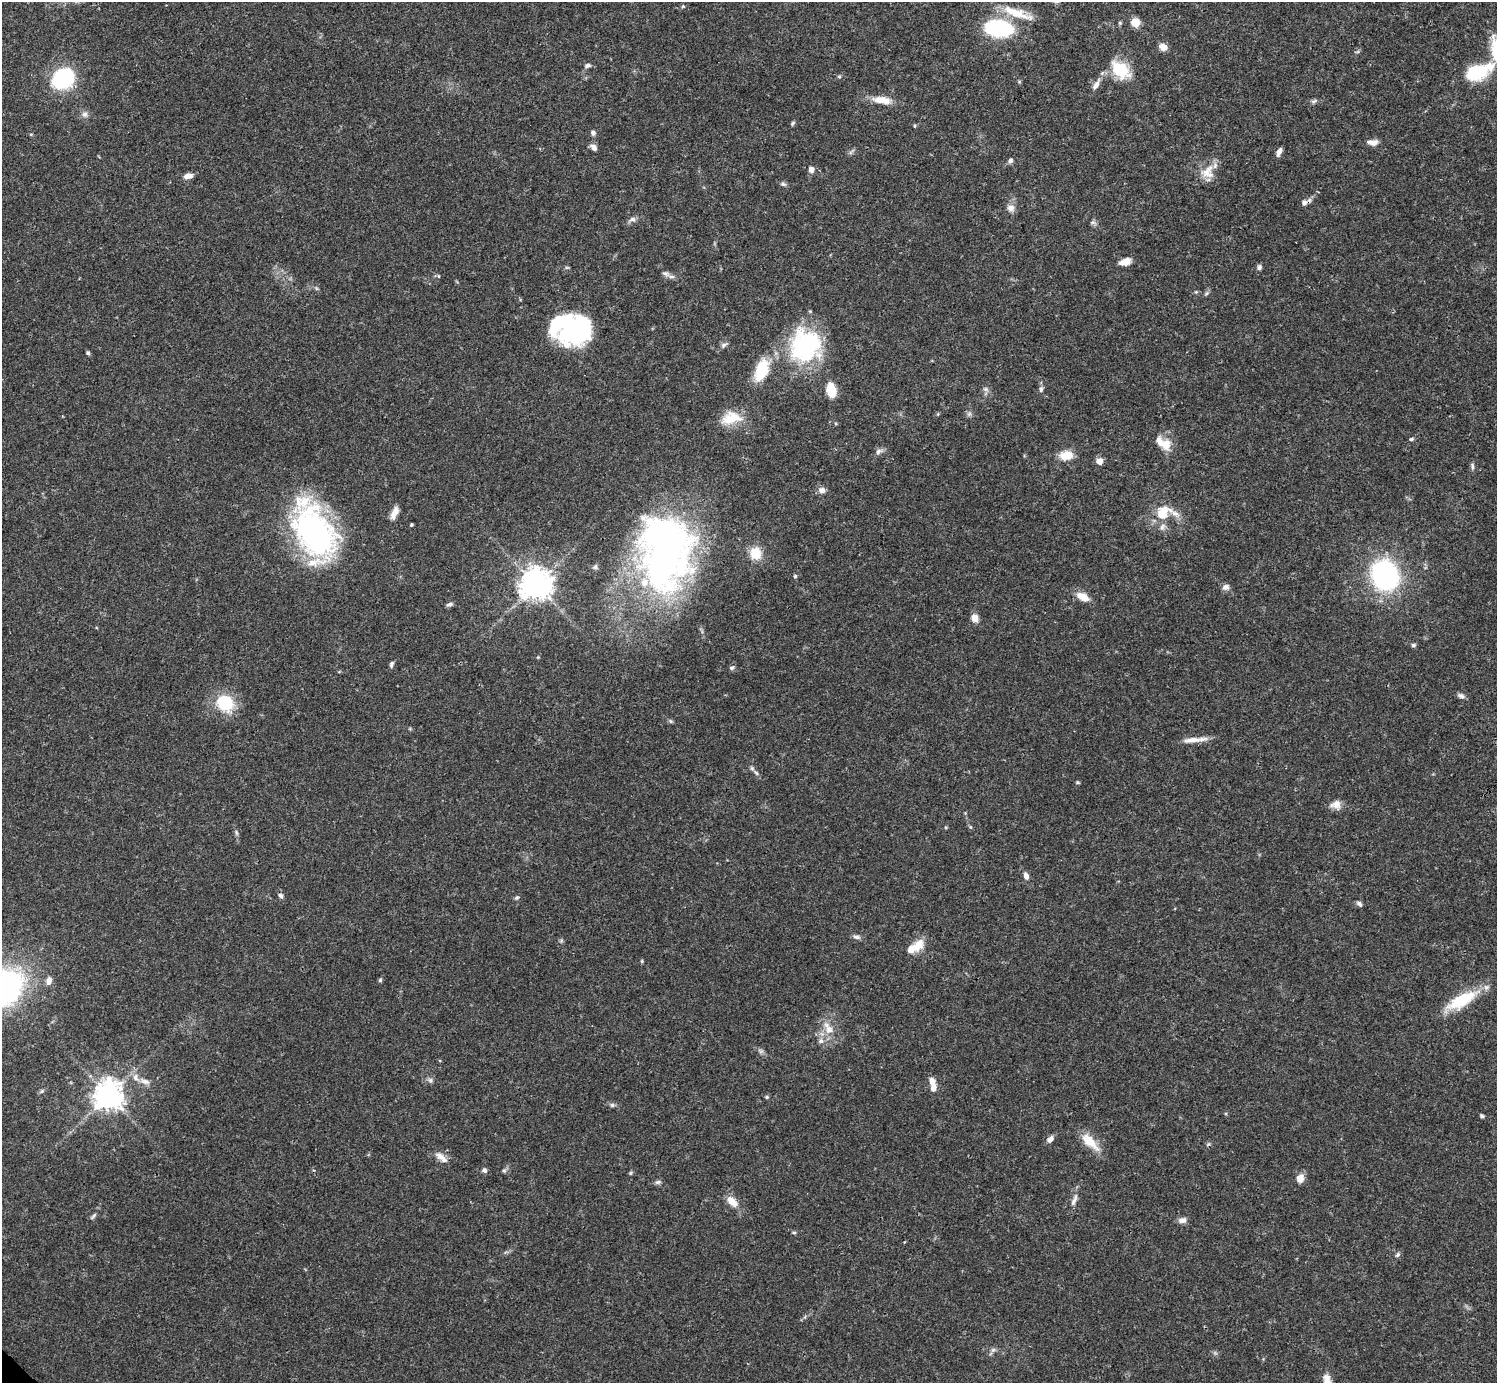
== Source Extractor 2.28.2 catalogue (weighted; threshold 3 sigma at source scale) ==
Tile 10 of 4 x 4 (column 2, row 3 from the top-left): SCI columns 1496-2990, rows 1540-2920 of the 5982 x 5981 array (HDU 1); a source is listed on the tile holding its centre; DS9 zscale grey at full resolution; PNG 1499 x 1385 px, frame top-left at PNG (2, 2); no overlay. Shown black and unused: <1% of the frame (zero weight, under 3 of 4 exposures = <1% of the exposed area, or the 3 px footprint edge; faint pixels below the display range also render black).
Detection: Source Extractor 2.28.2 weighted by HDU 2 'WHT'; one run over the whole footprint, this tile lists its part. Background 0.0408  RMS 0.0027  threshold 0.012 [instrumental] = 3 sigma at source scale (4.5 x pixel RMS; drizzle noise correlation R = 1.50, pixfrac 1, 0.05/0.05 arcsec/px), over >= 5 px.
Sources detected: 132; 2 too faint to see at this stretch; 5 inside a brighter object's white glare — not listed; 9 inside a brighter listed object's ellipse — not listed separately; the other 116 listed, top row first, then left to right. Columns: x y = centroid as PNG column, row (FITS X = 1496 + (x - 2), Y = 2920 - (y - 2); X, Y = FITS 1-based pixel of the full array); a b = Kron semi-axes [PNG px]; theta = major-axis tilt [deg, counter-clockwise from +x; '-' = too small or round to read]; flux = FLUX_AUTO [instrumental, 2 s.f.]
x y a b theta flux
683 6 4 4 - 0.42
1017 13 44 11 -19 6.8
1135 22 7 7 - 4.3
1120 23 5 5 - 0.37
999 28 20 12 -7 36
1163 47 9 7 -31 1.9
587 65 8 6 9 0.76
1120 69 27 17 -41 9
1477 72 29 16 18 13
839 76 5 4 - 0.38
64 78 16 12 42 35
1096 84 15 7 58 1.8
882 100 27 9 -7 4
1314 101 9 5 26 0.64
84 114 9 7 15 1
793 123 7 4 50 0.41
593 133 6 6 - 0.7
1373 142 13 7 -2 1.9
593 147 9 6 -42 1.1
1279 152 10 5 66 1.4
1010 161 8 5 65 0.71
811 169 8 7 - 1.1
1208 172 21 19 42 4.6
188 176 10 6 11 1.8
783 184 8 5 -10 0.63
1304 202 11 7 20 1.1
1011 208 11 10 - 1.6
632 219 9 7 -9 0.99
1093 222 9 5 0 0.66
1125 262 14 8 18 2.3
1259 267 7 5 86 0.74
665 273 12 6 -21 0.95
438 276 5 3 - 0.24
1196 292 6 3 -17 0.33
1206 293 7 4 45 0.49
583 329 27 17 -85 18
724 345 10 6 32 0.83
805 346 36 34 74 33
88 353 5 5 - 0.45
761 370 30 15 69 9
986 389 7 6 - 0.67
1041 389 8 6 86 0.77
831 390 13 8 -75 6
938 414 5 3 - 0.27
731 418 27 15 11 6.9
1411 439 6 4 11 0.45
1164 444 18 15 -28 4
879 451 12 6 26 1
1066 455 15 10 6 4.2
1099 461 7 6 - 2.1
1472 466 10 5 -86 0.67
822 490 9 8 - 1.3
1164 510 16 12 15 4.2
395 512 14 6 65 2.4
411 524 3 3 - 0.29
1162 527 11 7 67 1.2
314 531 59 35 -61 71
663 552 85 57 -90 130
756 553 15 13 -77 4.9
595 567 7 6 - 0.6
1385 575 20 17 -67 60
795 576 5 5 - 0.4
536 584 11 10 - 330
1226 587 9 7 11 1.2
1083 597 16 9 -26 3.1
450 604 8 5 16 0.74
975 618 9 8 - 2
1413 645 6 5 - 0.56
538 657 4 4 - 0.22
391 664 8 5 76 0.66
732 668 7 5 37 0.59
1461 696 9 6 -24 0.94
225 703 17 15 -40 13
671 721 6 5 - 0.42
1192 740 25 8 7 2.9
756 773 10 5 -47 0.85
1077 782 5 4 - 0.32
1336 805 14 11 2 2.1
236 833 9 3 -77 0.56
1026 876 9 6 -68 1.2
281 896 8 6 -58 0.76
517 898 7 5 34 0.46
1359 904 8 5 -46 0.78
856 937 10 6 -19 0.91
561 941 6 4 19 0.37
919 944 16 10 62 3.8
642 961 6 4 -90 0.3
380 980 5 5 - 0.43
49 981 10 7 74 1.6
1461 1000 39 14 29 12
828 1028 21 10 -59 3.8
821 1041 7 7 - 1
761 1051 6 6 - 0.61
430 1080 7 6 - 0.72
145 1081 15 7 -16 1.7
932 1081 11 7 -67 1.9
42 1091 6 4 46 0.46
108 1095 10 10 - 290
767 1097 5 4 - 0.43
612 1105 6 6 - 0.56
1482 1116 6 4 -24 0.5
1050 1139 9 6 43 1.3
1090 1142 29 11 -44 5.4
440 1156 14 10 -37 2.2
485 1170 6 5 - 0.74
504 1170 6 5 - 0.52
630 1173 6 4 89 0.33
1300 1178 9 8 - 2.3
658 1182 9 5 10 0.67
1074 1200 19 6 67 1.6
732 1202 14 8 -46 3.3
93 1216 12 4 45 0.62
1182 1220 11 7 8 1.3
794 1232 6 4 0 0.34
1398 1255 7 5 46 0.56
993 1350 7 5 44 0.66
Overlapping masked pixels (flux is a lower limit): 1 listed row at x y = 1304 202